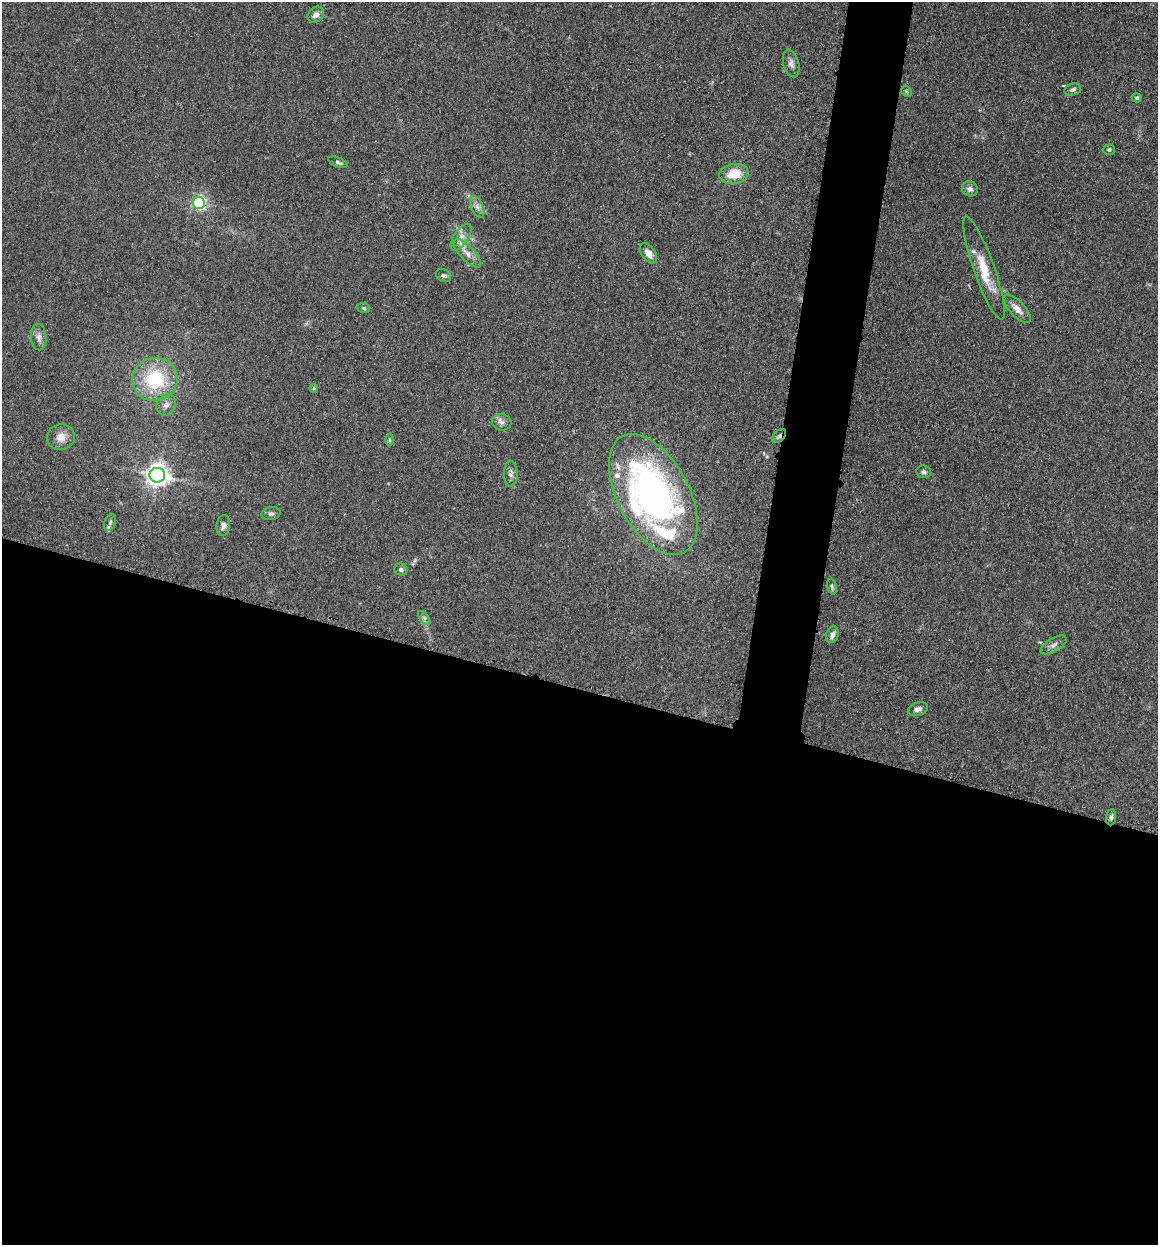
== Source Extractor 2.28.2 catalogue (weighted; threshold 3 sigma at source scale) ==
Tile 14 of 4 x 4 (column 2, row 4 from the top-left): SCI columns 1496-2651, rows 795-2037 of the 6832 x 5775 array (HDU 1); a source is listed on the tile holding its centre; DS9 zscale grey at full resolution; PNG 1160 x 1247 px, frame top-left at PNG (2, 2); each listed source drawn as its Kron ellipse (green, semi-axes under 4 px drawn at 4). Shown black and unused: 48% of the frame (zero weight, under 3 of 4 exposures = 2% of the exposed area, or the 3 px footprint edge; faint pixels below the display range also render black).
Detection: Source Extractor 2.28.2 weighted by HDU 2 'WHT'; one run over the whole footprint, this tile lists its part. Background 0.167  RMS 0.0077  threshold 0.0347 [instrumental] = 3 sigma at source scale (4.5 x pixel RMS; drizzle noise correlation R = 1.50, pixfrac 1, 0.05/0.05 arcsec/px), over >= 5 px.
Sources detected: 44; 4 inside a brighter listed object's ellipse — not listed separately; the other 40 listed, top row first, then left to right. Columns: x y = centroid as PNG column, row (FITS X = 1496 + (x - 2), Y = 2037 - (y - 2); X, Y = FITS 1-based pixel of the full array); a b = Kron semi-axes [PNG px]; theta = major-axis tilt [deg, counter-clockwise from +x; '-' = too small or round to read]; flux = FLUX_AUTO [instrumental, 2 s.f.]
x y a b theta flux
316 15 9 7 43 3.8
791 63 14 7 -74 3.7
1073 90 8 6 18 2.2
906 91 6 4 -45 1.1
1137 98 5 4 - 1.5
1109 150 6 5 - 1.3
338 162 10 4 -21 1.8
734 174 15 10 8 14
970 189 8 7 - 3.2
199 203 6 6 - 150
477 207 11 6 -65 3.4
461 237 15 7 56 5.3
467 253 18 7 -47 6.2
648 253 11 7 -53 6.6
984 268 54 10 -71 21
444 276 8 6 -29 1.8
364 308 6 5 - 1.1
1017 309 18 7 -47 6
39 337 13 7 -86 4.1
155 379 22 21 - 46
314 388 4 4 - 0.87
166 405 11 9 56 4.1
502 422 10 8 -8 3.2
779 436 8 5 45 2.4
61 437 14 13 - 7.3
389 440 6 4 -89 1
924 472 7 6 - 1.8
511 474 13 7 -90 3.3
157 475 7 7 - 580
653 494 66 35 -62 280
271 514 9 6 12 2.3
110 523 8 5 64 2.1
223 526 10 7 84 3
401 570 6 6 - 2
832 587 8 4 -75 1.4
424 618 8 4 -53 1.7
832 635 8 6 71 3.3
1054 645 14 6 31 3.4
918 709 10 6 18 3.1
1111 817 8 5 84 2
Overlapping masked pixels (flux is a lower limit): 1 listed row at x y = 779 436